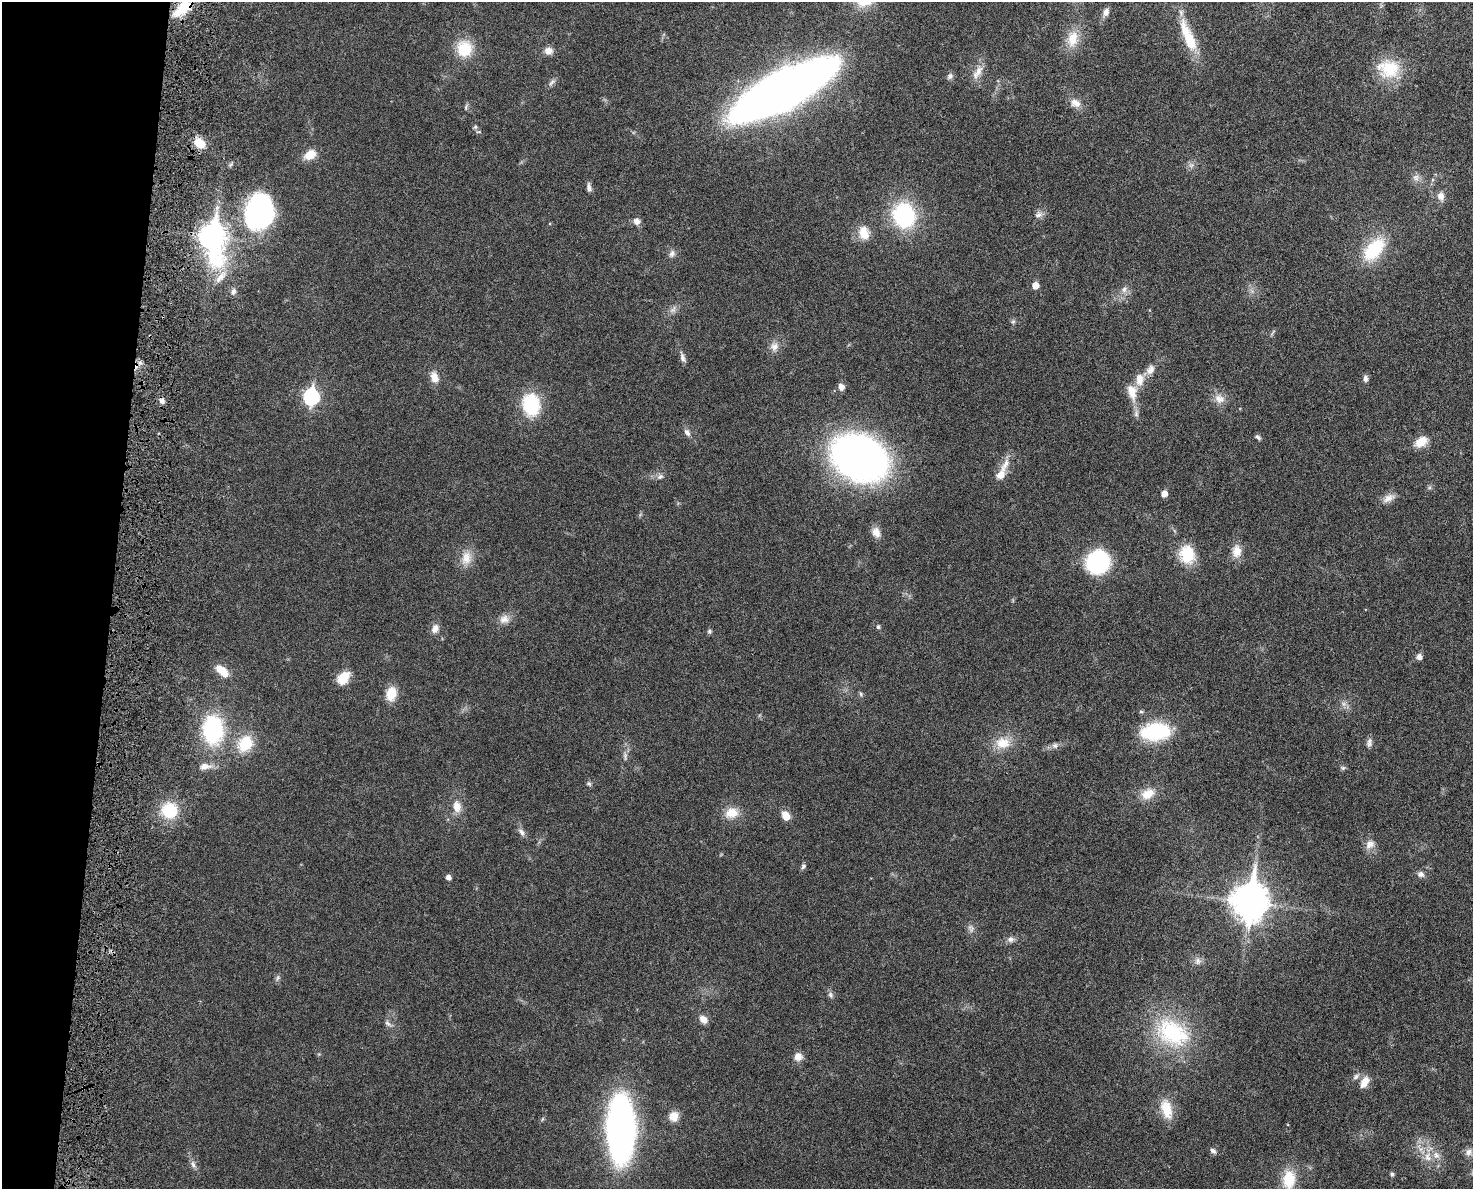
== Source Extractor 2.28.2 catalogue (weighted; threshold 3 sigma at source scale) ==
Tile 7 of 3 x 4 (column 1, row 3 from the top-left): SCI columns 194-1664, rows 1268-2454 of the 4909 x 4905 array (HDU 1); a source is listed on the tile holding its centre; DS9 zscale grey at full resolution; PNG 1475 x 1191 px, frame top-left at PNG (2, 2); no overlay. Shown black and unused: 8% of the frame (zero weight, under 4 of 8 exposures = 6% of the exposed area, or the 3 px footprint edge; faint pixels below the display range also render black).
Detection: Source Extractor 2.28.2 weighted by HDU 2 'WHT'; one run over the whole footprint, this tile lists its part. Background 0.0272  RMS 0.0022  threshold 0.00916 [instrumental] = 3 sigma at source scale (4.09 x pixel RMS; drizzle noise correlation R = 1.36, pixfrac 0.8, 0.05/0.05 arcsec/px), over >= 5 px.
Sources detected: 113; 2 inside a brighter listed object's ellipse — not listed separately; the other 111 listed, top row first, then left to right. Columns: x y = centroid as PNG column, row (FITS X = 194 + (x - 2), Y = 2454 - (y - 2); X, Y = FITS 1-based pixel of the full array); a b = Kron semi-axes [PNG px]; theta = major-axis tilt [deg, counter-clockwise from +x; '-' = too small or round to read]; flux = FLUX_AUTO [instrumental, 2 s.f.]
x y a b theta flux
183 8 24 11 40 6.2
1106 12 10 7 77 0.99
1188 37 40 11 -67 7.7
1072 39 24 13 73 3.7
464 49 20 19 - 5.6
549 51 11 9 -4 1.2
1389 69 30 24 -5 7.6
978 71 17 9 60 1.9
950 76 8 7 - 0.58
552 82 11 5 45 0.61
782 91 70 21 28 280
1075 103 14 10 -25 1.7
466 107 7 4 90 0.33
475 127 6 4 44 0.3
199 143 14 10 -34 3.2
310 154 13 9 31 2.9
1416 177 9 9 - 0.95
589 188 10 5 -80 0.8
1441 196 10 9 - 1.3
259 211 43 31 82 29
904 215 23 19 -75 20
1038 215 12 7 26 0.9
637 221 8 7 - 1.1
864 233 18 12 -70 3
213 237 14 9 -85 180
1374 249 33 19 49 9.5
672 254 11 6 71 0.73
220 277 21 8 51 2.5
1035 285 5 5 - 2.5
1124 289 10 7 68 0.94
233 292 8 7 - 0.71
673 309 14 4 52 0.79
1013 322 6 4 1 0.33
774 347 12 11 - 1.4
683 358 12 6 -71 0.8
1150 370 15 9 61 1.5
434 377 12 8 -70 1.9
1365 378 8 6 -84 0.67
1139 379 17 10 -87 2.3
841 387 8 6 -63 1.1
1133 395 18 9 -81 2.3
311 397 8 7 - 37
1219 399 15 11 -25 1.8
162 401 7 6 - 0.85
531 404 22 17 -80 11
1136 414 8 6 -72 0.6
687 432 11 7 -50 0.82
1258 437 8 5 -44 0.42
1421 442 15 10 31 2.8
860 458 43 32 -26 110
1005 464 23 8 58 2.1
660 477 10 6 30 0.62
1164 494 5 5 - 1.7
1388 498 17 8 29 1.4
876 532 13 9 -65 1.6
1237 551 17 11 85 2.3
1187 554 21 16 -81 6.6
466 558 18 13 79 2.6
1098 562 18 16 50 26
504 619 14 11 26 1.6
878 627 6 5 - 0.4
435 629 12 8 70 1.2
709 631 6 5 - 0.35
1419 657 8 6 -69 0.81
222 671 19 9 -42 2.7
343 677 16 11 53 3.4
391 694 15 11 79 3.6
861 694 6 5 - 0.33
1141 711 5 5 - 0.3
213 730 29 20 -87 20
1155 732 28 16 7 16
1003 743 22 16 0 3.8
1369 743 13 6 83 0.74
245 744 23 19 54 5.7
1055 745 8 7 - 0.66
625 756 11 2 90 0.44
205 766 16 8 2 1.6
1343 768 6 5 - 0.37
589 784 8 5 -62 0.41
1148 794 18 12 21 2.9
457 806 16 10 -80 2.2
169 810 16 16 - 8.2
732 813 17 13 13 3
786 816 10 8 -47 2.2
521 832 12 6 -53 0.79
1370 844 14 10 29 1.4
803 866 7 5 60 0.47
1421 874 9 8 - 0.77
448 877 5 5 - 0.91
1250 902 13 10 83 410
971 928 12 6 -66 0.79
1010 939 10 7 4 0.83
1198 961 10 8 81 0.86
277 978 7 4 70 0.39
830 995 8 6 -87 0.54
703 1019 11 8 -44 1.4
388 1023 10 5 -37 0.6
1172 1033 50 34 -29 18
798 1057 10 10 - 1.5
1356 1077 9 6 51 0.61
1364 1082 14 8 59 2
1166 1109 26 14 -75 3.9
674 1116 12 10 -90 2.1
621 1129 39 16 -90 130
1213 1151 8 5 -33 0.61
1469 1152 10 9 - 0.99
1436 1155 10 7 -46 1.2
1427 1157 13 9 -75 1.9
193 1164 10 6 -73 0.72
1392 1174 5 4 - 0.44
1289 1180 25 16 89 5.7
Overlapping masked pixels (flux is a lower limit): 1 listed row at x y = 183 8
Isophote crosses this tile's border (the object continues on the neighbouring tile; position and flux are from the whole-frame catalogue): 2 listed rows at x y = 183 8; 1289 1180